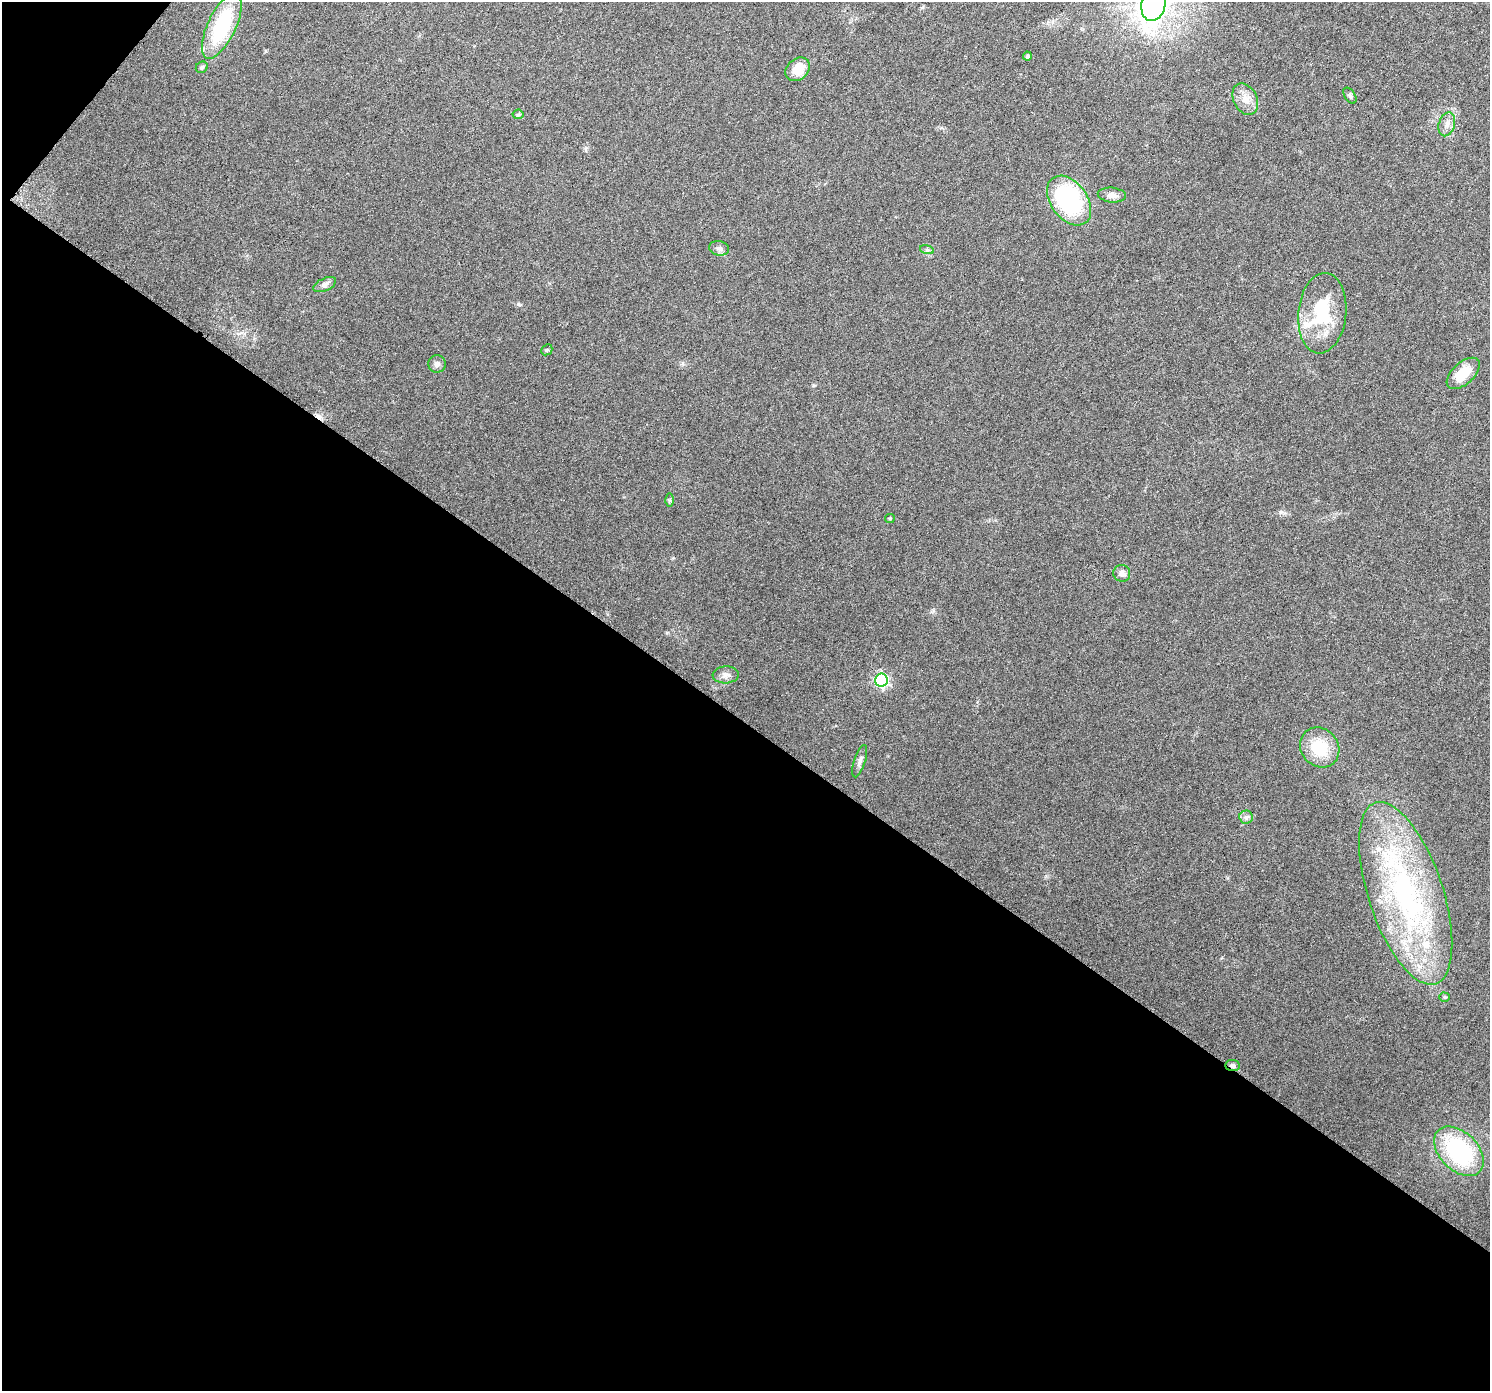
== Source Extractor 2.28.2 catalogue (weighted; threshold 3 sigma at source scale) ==
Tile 3 of 2 x 2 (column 1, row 2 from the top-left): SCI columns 6-1493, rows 105-1493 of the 2986 x 3005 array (HDU 1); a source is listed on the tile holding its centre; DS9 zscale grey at full resolution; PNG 1492 x 1393 px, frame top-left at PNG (2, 2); each listed source drawn as its Kron ellipse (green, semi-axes under 4 px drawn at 4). Shown black and unused: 49% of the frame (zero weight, under 3 of 6 exposures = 1% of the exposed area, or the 3 px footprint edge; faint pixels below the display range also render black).
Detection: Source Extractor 2.28.2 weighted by HDU 2 'WHT'; one run over the whole footprint, this tile lists its part. Background 0.0304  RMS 0.0047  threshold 0.0194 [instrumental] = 3 sigma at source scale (4.09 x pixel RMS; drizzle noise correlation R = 1.36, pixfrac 0.8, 0.0396/0.0396 arcsec/px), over >= 5 px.
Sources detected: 35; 1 cosmic-ray / hot-pixel residue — neither listed nor drawn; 4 inside a brighter listed object's ellipse — not listed separately; the other 30 listed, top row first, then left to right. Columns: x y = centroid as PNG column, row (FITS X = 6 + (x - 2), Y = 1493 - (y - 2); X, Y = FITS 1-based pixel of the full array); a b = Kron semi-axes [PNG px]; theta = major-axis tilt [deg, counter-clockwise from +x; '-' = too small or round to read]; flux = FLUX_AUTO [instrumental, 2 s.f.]
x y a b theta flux
1153 4 17 12 80 290
222 26 36 14 65 38
1027 56 4 4 - 0.93
202 67 6 5 - 0.81
798 69 13 10 39 8.2
1350 96 9 5 -56 1
1245 99 16 11 -63 5.1
518 114 5 5 - 0.72
1447 124 12 8 73 2.9
1112 195 14 7 -5 3.4
1069 201 28 18 -53 59
719 248 10 7 -11 1.8
927 250 7 4 -17 0.86
325 285 12 6 24 1.7
1322 313 40 24 84 26
547 350 6 5 - 0.53
437 364 9 8 - 1.7
1463 373 20 11 42 10
670 500 6 4 -89 0.57
890 518 5 4 - 0.52
1122 573 8 8 - 2.9
726 675 13 8 3 2.3
881 680 6 6 - 79
1320 747 21 18 -49 16
860 761 17 5 72 2
1246 817 6 6 - 1.3
1406 893 95 37 -71 110
1445 997 5 4 - 0.6
1233 1066 7 5 -6 1.4
1459 1151 29 19 -45 49
Overlapping masked pixels (flux is a lower limit): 1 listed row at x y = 1233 1066
Isophote crosses this tile's border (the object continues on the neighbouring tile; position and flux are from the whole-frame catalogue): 1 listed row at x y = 1153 4
Unlisted compact peaks at least as high as the median listed source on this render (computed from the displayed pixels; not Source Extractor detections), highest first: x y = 518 304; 1281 512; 667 633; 933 611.